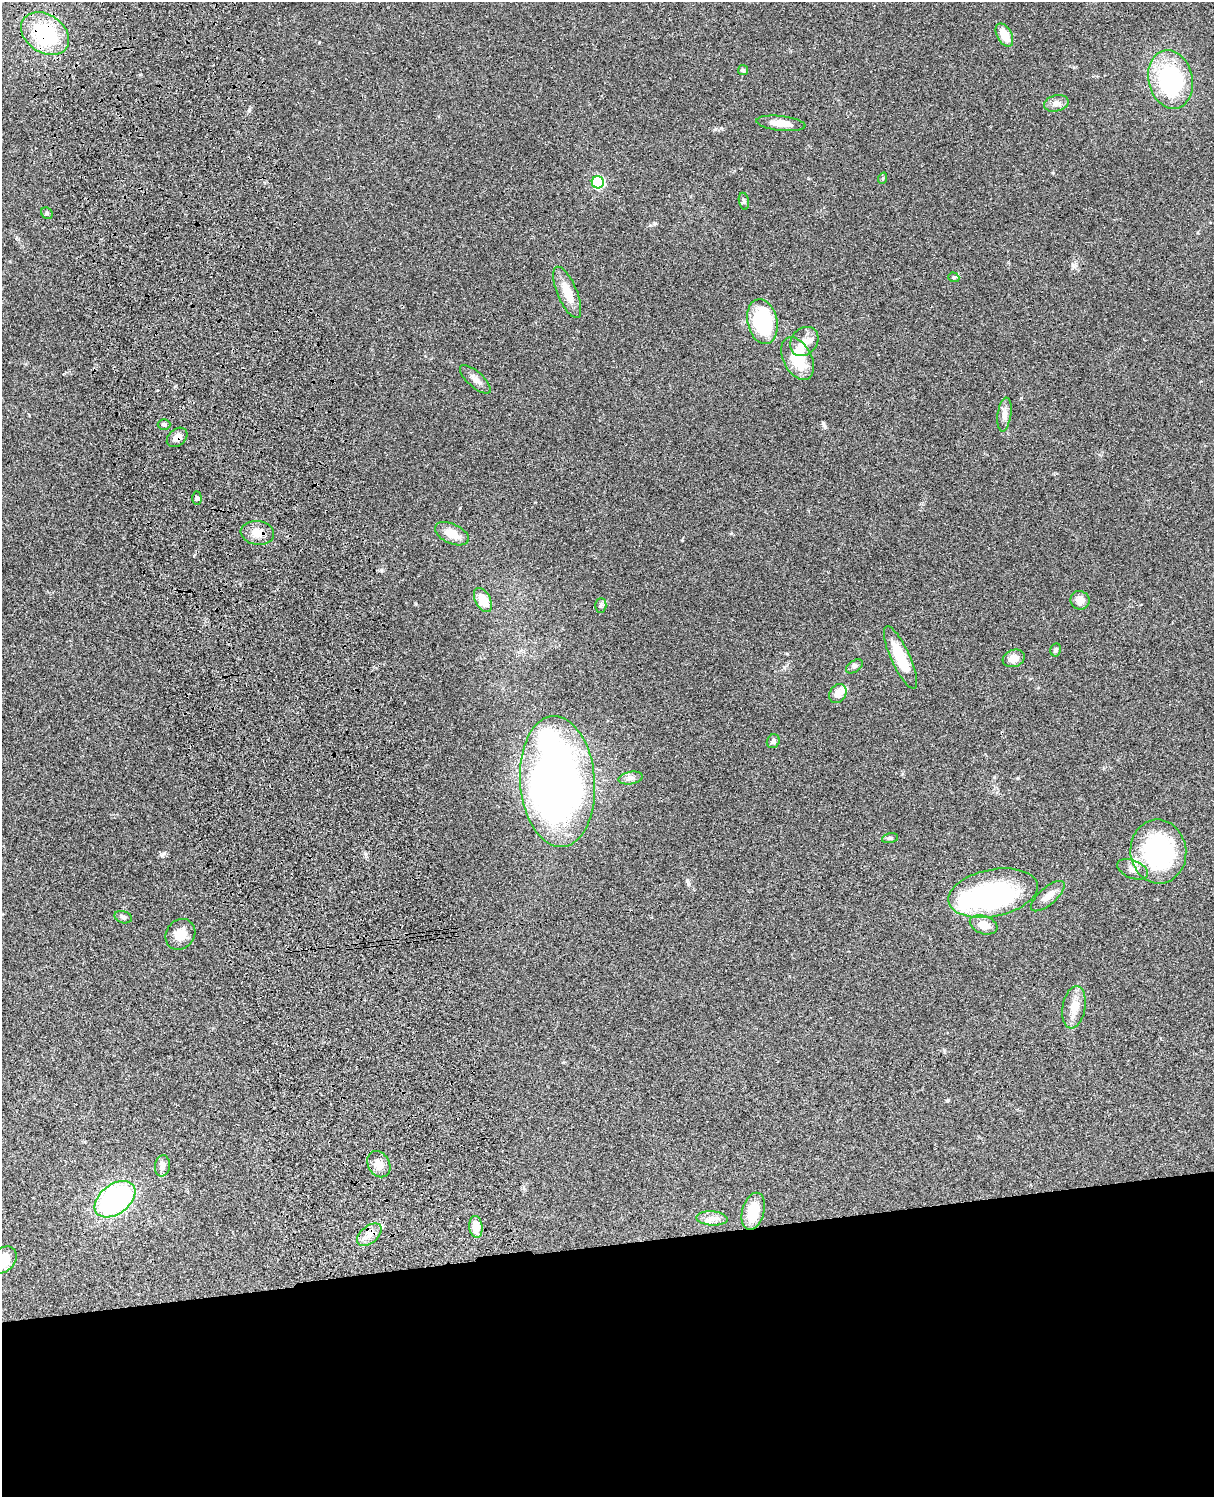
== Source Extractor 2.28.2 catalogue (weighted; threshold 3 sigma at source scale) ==
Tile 11 of 4 x 3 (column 3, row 3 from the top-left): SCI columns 2545-3756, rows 277-1771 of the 5086 x 4926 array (HDU 1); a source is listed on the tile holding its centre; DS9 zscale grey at full resolution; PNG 1216 x 1499 px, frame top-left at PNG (2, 2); each listed source drawn as its Kron ellipse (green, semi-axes under 4 px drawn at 4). Shown black and unused: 17% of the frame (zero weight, under 3 of 4 exposures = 6% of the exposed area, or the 3 px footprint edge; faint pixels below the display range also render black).
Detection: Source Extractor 2.28.2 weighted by HDU 2 'WHT'; one run over the whole footprint, this tile lists its part. Background 0.0863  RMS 0.0061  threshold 0.0276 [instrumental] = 3 sigma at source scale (4.5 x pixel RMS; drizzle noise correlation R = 1.50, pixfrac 1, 0.05/0.05 arcsec/px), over >= 5 px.
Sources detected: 55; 3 inside a brighter object's white glare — neither listed nor drawn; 2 inside a brighter listed object's ellipse — not listed separately; the other 50 listed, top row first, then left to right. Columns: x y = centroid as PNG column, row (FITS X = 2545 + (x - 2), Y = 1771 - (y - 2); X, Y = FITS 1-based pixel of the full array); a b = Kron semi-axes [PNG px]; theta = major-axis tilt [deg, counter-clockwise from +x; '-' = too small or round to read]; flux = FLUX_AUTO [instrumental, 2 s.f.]
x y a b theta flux
45 34 26 19 -34 51
1004 35 13 7 -60 10
743 70 5 5 - 0.9
1171 79 29 22 -77 69
1056 103 12 8 12 3.3
781 123 24 7 -6 7.2
883 178 6 3 71 0.65
598 182 6 6 - 65
744 201 9 5 -78 1.3
47 213 6 5 - 1
954 277 6 4 -20 0.89
567 292 27 9 -67 11
762 322 23 15 -77 50
804 341 16 13 48 6.5
798 359 23 14 -62 18
475 379 19 8 -42 4
1004 414 17 6 82 3.6
164 424 6 5 - 1.4
177 437 11 8 41 3.7
197 498 7 4 -87 1.3
257 533 17 12 -8 7.6
452 534 18 9 -24 9.4
483 600 13 7 -61 11
1080 600 9 9 - 4.4
601 605 7 5 89 1.2
1056 650 6 5 - 1.4
900 657 34 9 -65 22
1014 658 11 8 20 5.8
855 666 9 5 33 1.5
838 693 10 8 61 5.8
773 741 7 6 - 1.7
631 778 12 6 9 2.4
557 782 65 37 -86 390
890 838 8 5 13 1.2
1158 852 32 28 -82 82
1133 869 16 9 -23 4.4
993 893 45 23 11 110
1048 896 21 8 41 5.6
123 917 9 6 -17 1.6
984 925 14 9 -20 7.1
180 934 16 14 49 8
1074 1007 21 11 80 8.2
379 1164 14 10 -58 6.1
162 1166 11 7 81 2.9
115 1199 23 14 37 120
753 1211 19 11 75 18
712 1218 15 7 -3 4.3
476 1227 11 6 -84 8.5
369 1235 14 8 39 5.2
3 1260 15 11 43 17
Overlapping masked pixels (flux is a lower limit): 3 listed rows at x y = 45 34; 177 437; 257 533
Isophote crosses this tile's border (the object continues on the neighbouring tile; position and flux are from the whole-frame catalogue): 1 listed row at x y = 3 1260
Unlisted compact peaks at least as high as the median listed source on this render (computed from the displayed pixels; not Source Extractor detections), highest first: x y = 825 427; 161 855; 655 223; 249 110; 948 1100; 688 884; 415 604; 319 42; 1073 265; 682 540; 1053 173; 784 667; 365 854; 787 654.